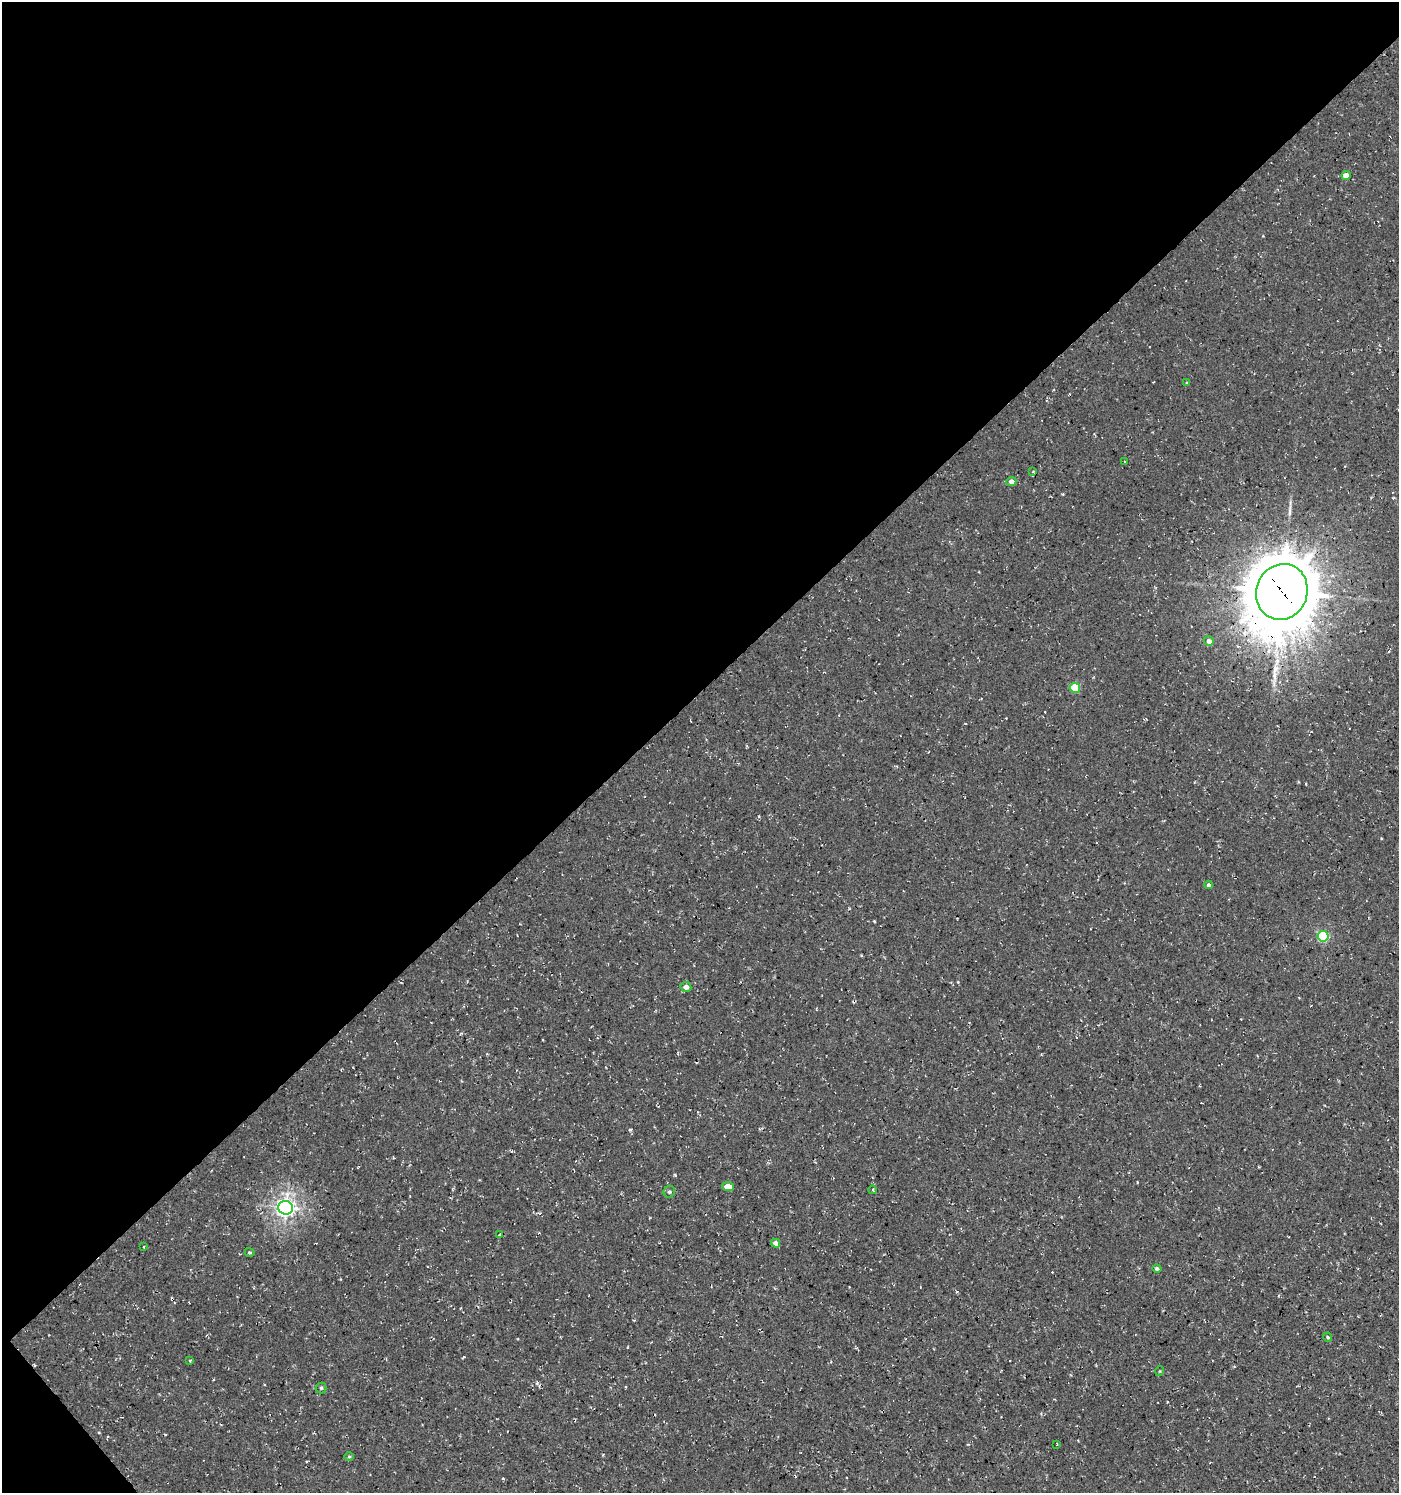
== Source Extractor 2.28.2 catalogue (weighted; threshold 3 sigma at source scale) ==
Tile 5 of 4 x 4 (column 1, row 2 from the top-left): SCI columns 188-1584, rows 3036-4526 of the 6024 x 6064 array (HDU 1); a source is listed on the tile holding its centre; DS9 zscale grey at full resolution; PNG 1401 x 1495 px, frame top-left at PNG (2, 2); each listed source drawn as its Kron ellipse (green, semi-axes under 4 px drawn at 4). Shown black and unused: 47% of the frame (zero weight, under 3 of 4 exposures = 5% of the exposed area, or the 3 px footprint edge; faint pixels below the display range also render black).
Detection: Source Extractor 2.28.2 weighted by HDU 2 'WHT'; one run over the whole footprint, this tile lists its part. Background 5.99e-04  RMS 0.0029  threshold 0.0132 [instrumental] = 3 sigma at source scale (4.5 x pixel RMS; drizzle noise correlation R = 1.50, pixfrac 1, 0.0396/0.0396 arcsec/px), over >= 5 px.
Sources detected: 29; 3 cosmic-ray / hot-pixel residue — neither listed nor drawn; the other 26 listed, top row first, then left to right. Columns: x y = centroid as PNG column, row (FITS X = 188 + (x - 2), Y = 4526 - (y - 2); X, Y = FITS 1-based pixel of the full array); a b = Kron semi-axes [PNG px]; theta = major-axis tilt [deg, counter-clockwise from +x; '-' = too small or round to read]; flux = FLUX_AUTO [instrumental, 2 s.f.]
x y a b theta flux
1346 175 5 4 - 2.5
1187 383 4 3 - 0.29
1125 461 3 2 - 0.22
1033 472 4 3 - 0.27
1011 481 5 4 - 1.4
1282 592 28 25 68 2500
1209 641 5 5 - 1.2
1075 688 5 5 - 9.9
1209 885 4 4 - 0.74
1323 936 5 5 - 24
686 987 5 5 - 1.4
728 1187 6 4 -6 3.1
873 1190 4 3 - 0.28
669 1192 6 5 - 0.66
286 1208 7 7 - 120
499 1235 3 3 - 0.25
776 1243 4 4 - 1.3
144 1247 4 2 - 0.21
250 1252 5 3 - 0.35
1157 1269 4 4 - 0.6
1328 1337 5 4 - 0.44
190 1361 4 2 - 0.24
1160 1371 5 3 - 0.24
321 1388 5 5 - 0.54
1057 1444 3 2 - 0.26
349 1456 5 3 - 0.28
Overlapping masked pixels (flux is a lower limit): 1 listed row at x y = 1282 592
Unlisted compact peaks at least as high as the median listed source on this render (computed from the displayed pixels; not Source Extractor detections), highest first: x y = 630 1130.